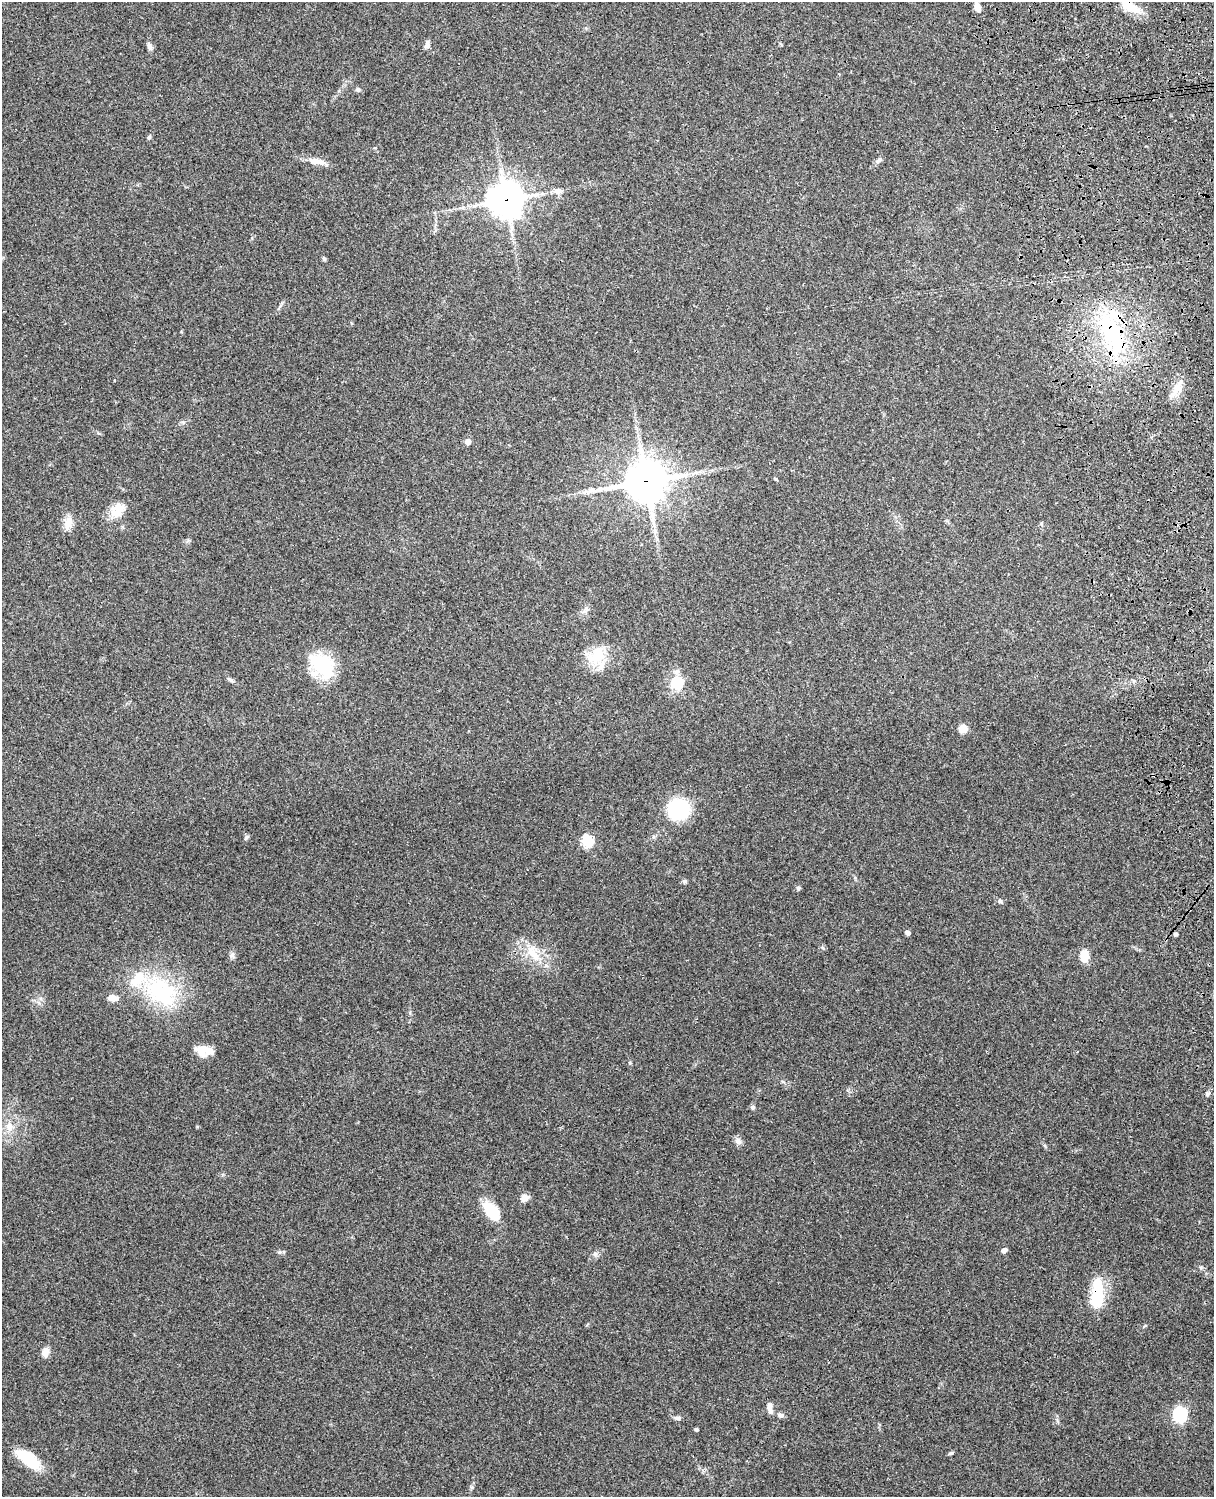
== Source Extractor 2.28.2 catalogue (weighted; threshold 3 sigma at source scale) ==
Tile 6 of 4 x 3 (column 2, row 2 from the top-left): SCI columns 1331-2542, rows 1660-3154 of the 5088 x 4928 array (HDU 1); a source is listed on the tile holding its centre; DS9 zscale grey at full resolution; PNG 1216 x 1499 px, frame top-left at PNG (2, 2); no overlay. Shown black and unused: <1% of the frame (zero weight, under 3 of 4 exposures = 6% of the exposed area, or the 3 px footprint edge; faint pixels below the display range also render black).
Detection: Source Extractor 2.28.2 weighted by HDU 2 'WHT'; one run over the whole footprint, this tile lists its part. Background 0.258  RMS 0.009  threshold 0.0404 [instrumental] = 3 sigma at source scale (4.5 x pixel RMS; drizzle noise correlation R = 1.50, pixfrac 1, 0.05/0.05 arcsec/px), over >= 5 px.
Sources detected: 63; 2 inside a brighter object's white glare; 1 cosmic-ray / hot-pixel residue — not listed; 3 inside a brighter listed object's ellipse — not listed separately; the other 57 listed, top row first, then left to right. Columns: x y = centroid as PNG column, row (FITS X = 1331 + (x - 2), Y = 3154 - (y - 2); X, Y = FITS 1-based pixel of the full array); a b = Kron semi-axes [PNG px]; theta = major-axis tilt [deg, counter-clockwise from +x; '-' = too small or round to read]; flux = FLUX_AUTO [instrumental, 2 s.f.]
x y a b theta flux
1130 6 29 11 -31 19
977 7 11 6 -76 6.1
427 44 10 6 72 3.2
149 46 10 6 -76 3
358 89 6 5 - 1.5
149 138 6 5 - 1.3
879 160 10 6 39 2.5
317 161 25 8 -13 8.4
558 191 10 7 5 4.1
506 200 12 11 - 1500
324 259 5 5 - 1.3
1112 334 63 26 -63 98
1177 388 22 9 58 11
468 442 5 5 - 6.2
646 481 14 13 - 2500
118 510 23 14 45 14
68 523 17 10 77 8.7
1041 524 6 4 -89 1.2
655 531 7 4 -71 2.2
596 656 27 21 41 27
324 667 35 24 -59 43
231 680 8 5 -28 1.9
677 683 21 17 38 19
963 729 8 8 - 8.9
678 809 15 14 - 84
246 837 8 5 46 1.7
587 841 6 5 - 68
684 881 6 5 - 1.7
798 888 5 5 - 2.1
1000 901 7 5 -25 1.6
907 933 4 4 - 4.2
533 954 29 11 -51 19
232 955 9 5 -57 2.3
1084 956 11 8 88 15
164 991 62 31 -17 80
112 998 12 8 -10 6.4
203 1051 17 12 1 13
630 1063 5 4 - 1.1
1207 1094 6 5 - 1.7
752 1107 7 5 -31 1.7
9 1127 11 10 - 7.8
738 1141 11 7 -53 3.5
524 1198 10 7 22 6.2
490 1210 22 14 -46 22
1004 1250 5 5 - 3.4
279 1252 6 5 - 1.7
595 1254 7 4 -90 1.8
1097 1297 31 16 83 34
45 1352 11 8 68 6
769 1406 9 7 71 3.7
780 1415 7 6 - 2.5
1180 1415 8 6 86 150
678 1418 9 5 1 2.5
696 1429 3 3 - 1.6
951 1453 7 4 25 1.5
29 1459 28 11 -38 34
472 1487 7 4 -90 1.5
Overlapping masked pixels (flux is a lower limit): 5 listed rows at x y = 1130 6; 506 200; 1112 334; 646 481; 1097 1297
Isophote crosses this tile's border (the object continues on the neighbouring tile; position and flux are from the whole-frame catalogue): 1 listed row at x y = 1130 6
Unlisted compact peaks at least as high as the median listed source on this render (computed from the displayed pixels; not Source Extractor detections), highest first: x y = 197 1127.